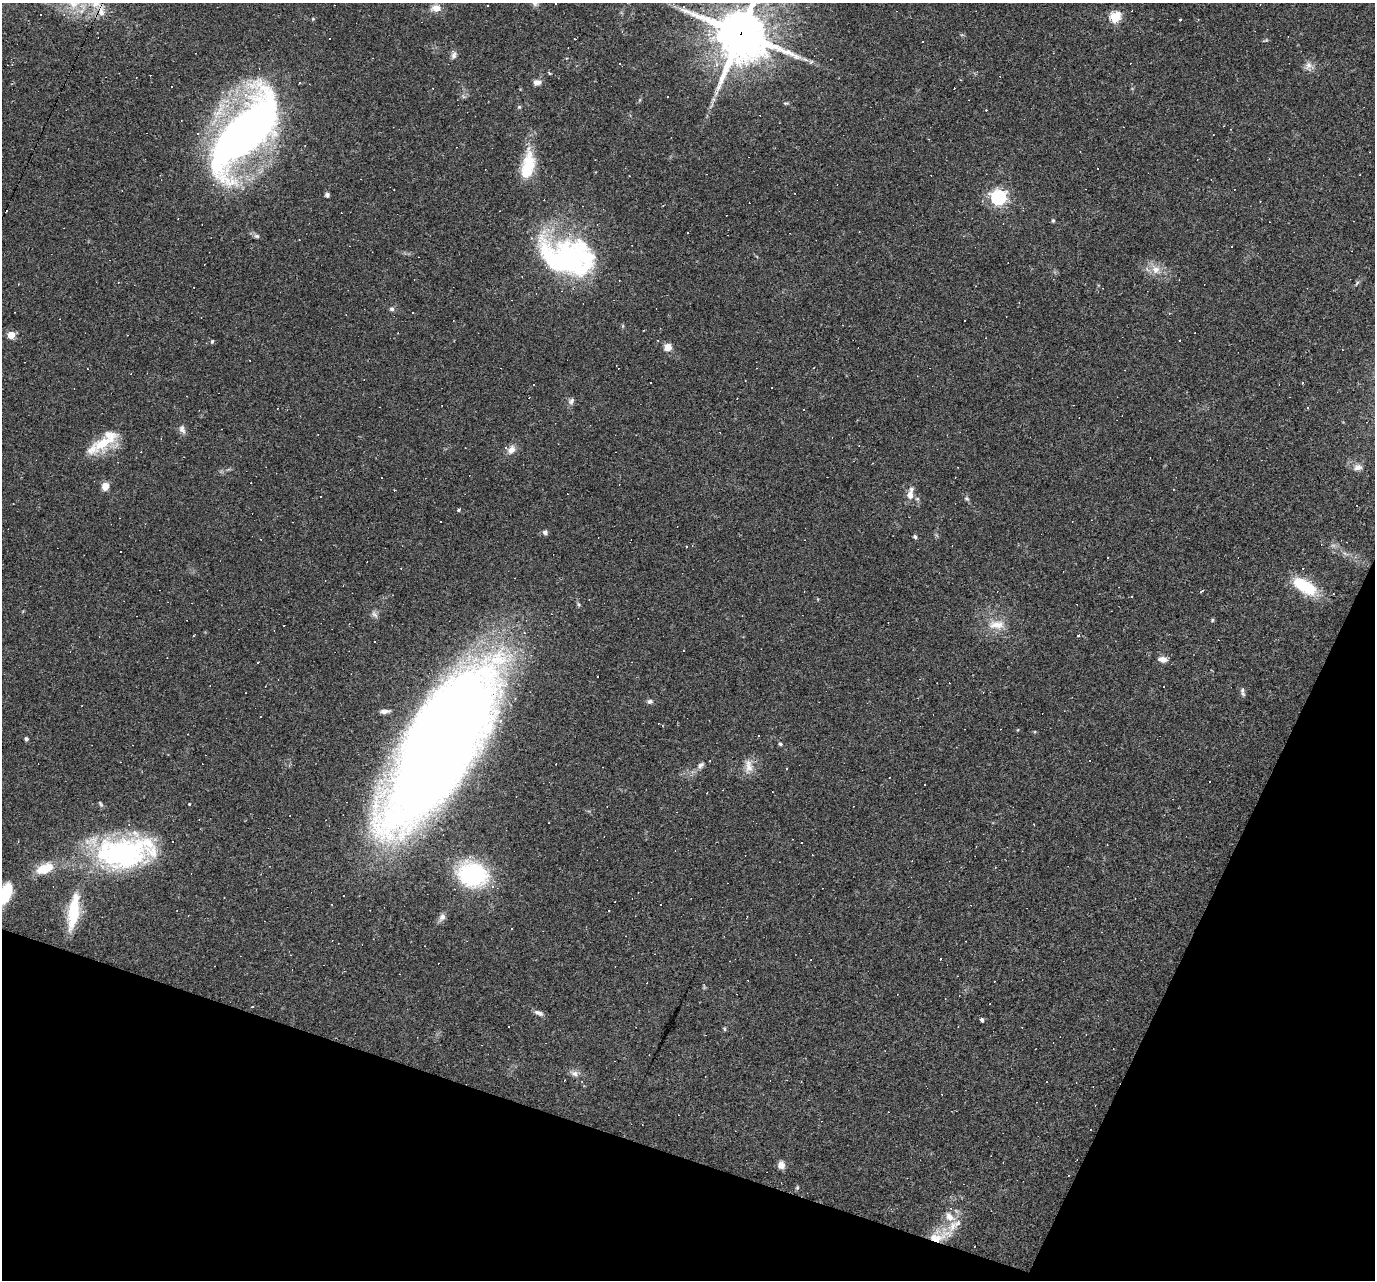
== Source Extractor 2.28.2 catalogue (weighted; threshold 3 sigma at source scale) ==
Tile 15 of 4 x 4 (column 3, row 4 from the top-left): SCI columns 2749-4121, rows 266-1543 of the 5495 x 5510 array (HDU 1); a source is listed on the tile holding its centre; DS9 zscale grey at full resolution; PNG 1377 x 1282 px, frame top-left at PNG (2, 3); no overlay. Shown black and unused: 18% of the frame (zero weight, under 2 of 3 exposures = <1% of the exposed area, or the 3 px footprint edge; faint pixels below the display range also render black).
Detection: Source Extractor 2.28.2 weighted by HDU 2 'WHT'; one run over the whole footprint, this tile lists its part. Background 0.0361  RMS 0.0046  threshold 0.0208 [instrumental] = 3 sigma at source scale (4.5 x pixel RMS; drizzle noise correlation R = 1.50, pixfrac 1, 0.05/0.05 arcsec/px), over >= 5 px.
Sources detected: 200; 1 too faint to see at this stretch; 1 inside a brighter object's white glare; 96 cosmic-ray / hot-pixel residue — not listed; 8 inside a brighter listed object's ellipse — not listed separately; the other 94 listed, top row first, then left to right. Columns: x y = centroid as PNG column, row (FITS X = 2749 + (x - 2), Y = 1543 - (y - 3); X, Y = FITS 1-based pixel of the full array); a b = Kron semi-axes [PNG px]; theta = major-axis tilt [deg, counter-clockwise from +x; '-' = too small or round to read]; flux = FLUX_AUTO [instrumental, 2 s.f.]
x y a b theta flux
95 3 18 14 -62 9.4
535 3 9 7 -65 1.7
436 8 12 9 1 4.5
1115 17 5 5 - 39
313 19 5 4 - 0.5
1180 20 3 2 - 0.7
741 33 19 17 79 2200
1266 40 7 4 26 0.6
922 41 3 2 - 0.48
454 55 11 7 76 1.7
372 58 2 2 - 0.31
805 59 10 4 -30 1.6
1308 65 11 9 65 2.7
549 73 3 3 - 0.7
537 82 10 7 4 2.2
668 97 3 2 - 0.54
713 99 7 4 -71 0.86
786 103 7 5 -16 0.71
519 107 5 4 - 0.6
244 132 79 30 51 390
528 166 37 15 80 18
327 195 5 5 - 1
998 197 6 6 - 130
1053 220 5 4 - 0.6
688 232 3 2 - 0.32
257 236 8 6 -4 1
563 260 64 29 40 69
1156 269 12 11 - 4.9
1357 283 7 4 39 0.81
392 309 6 6 - 1.1
964 320 3 2 - 0.6
11 335 5 5 - 12
1180 340 3 2 - 0.34
212 341 5 3 - 0.77
668 347 7 7 - 4.2
1303 383 3 3 - 1
571 401 10 7 61 1.6
1308 407 4 3 - 0.47
803 409 3 2 - 0.61
182 429 12 7 -64 2
103 443 36 16 33 16
511 450 13 9 57 3.5
1358 467 12 9 6 2.6
105 486 8 7 - 4.1
910 495 12 8 84 3.6
967 498 7 6 - 0.85
459 510 4 3 - 0.71
545 532 6 6 - 1.4
915 537 5 4 - 0.76
687 547 3 3 - 3.3
1305 586 28 13 -30 21
1202 591 4 3 - 0.62
374 614 12 6 -55 1.7
1212 620 5 5 - 0.62
996 625 24 12 2 7.5
1078 635 4 2 - 0.41
1163 659 11 7 -7 2.9
258 663 3 2 - 0.42
597 677 3 3 - 2.1
1164 686 3 2 - 0.49
1242 690 7 7 - 1.3
649 701 8 6 1 1.3
384 711 10 5 5 1.7
260 717 3 2 - 0.43
1017 730 5 3 - 0.36
26 739 5 4 - 0.87
780 744 5 4 - 0.73
440 745 144 51 60 1000
700 765 10 7 44 1.9
749 767 18 12 -85 4.9
786 769 3 2 - 0.34
925 784 3 3 - 1.1
100 804 8 4 -57 0.74
189 804 3 3 - 0.44
121 853 66 35 3 91
45 868 21 11 21 12
472 874 31 24 -15 47
5 895 21 11 65 22
608 910 3 3 - 0.69
73 912 41 12 82 21
442 917 11 8 59 2.1
747 917 5 3 - 0.38
512 928 3 3 - 0.38
941 959 3 2 - 0.65
539 1013 13 6 -23 1.9
982 1020 4 3 - 1.7
724 1029 6 4 -63 0.57
575 1074 13 8 -22 2.5
1090 1130 3 2 - 0.49
781 1165 9 7 -82 2.8
1068 1175 3 2 - 0.55
797 1188 6 5 - 0.65
950 1217 17 11 -45 5.1
939 1237 37 13 21 12
Overlapping masked pixels (flux is a lower limit): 3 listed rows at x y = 741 33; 440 745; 939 1237
Isophote crosses this tile's border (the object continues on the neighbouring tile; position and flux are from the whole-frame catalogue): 4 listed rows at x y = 95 3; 535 3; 741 33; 5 895